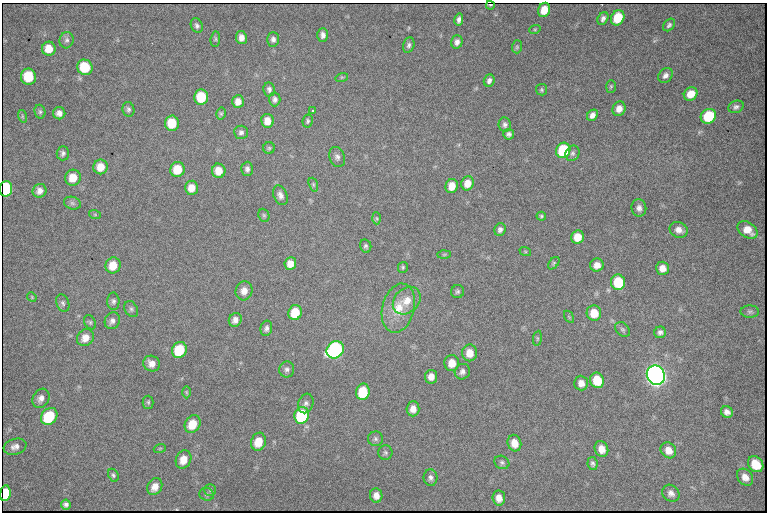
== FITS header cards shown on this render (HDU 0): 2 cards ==
NAXIS1  =                  765 /fastest changing axis
NAXIS2  =                  510 /next to fastest changing axis

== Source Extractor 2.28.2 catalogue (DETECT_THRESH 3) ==
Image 765 x 510 px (HDU 0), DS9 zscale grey, 1 PNG px = 1 image px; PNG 769 x 514 px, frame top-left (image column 1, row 510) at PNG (2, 3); each listed source drawn as its Kron ellipse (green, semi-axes under 4 px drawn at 4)
Background 4380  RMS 40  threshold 121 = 3 sigma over >= 5 px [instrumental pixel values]
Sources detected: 146; all 146 listed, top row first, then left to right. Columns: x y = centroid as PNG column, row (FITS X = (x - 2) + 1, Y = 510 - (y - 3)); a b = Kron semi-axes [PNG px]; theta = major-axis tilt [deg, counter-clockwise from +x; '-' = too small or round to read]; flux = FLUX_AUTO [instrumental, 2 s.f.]
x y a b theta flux
490 5 4 2 - 3.0e+03
544 10 7 5 66 3.9e+04
603 18 7 5 60 8.7e+03
618 18 8 6 60 9.4e+04
459 20 6 4 78 9.4e+03
669 25 7 5 47 6.4e+03
197 26 7 6 - 7.9e+03
535 29 6 4 18 3.6e+03
323 35 7 5 -89 1.2e+04
241 38 6 5 - 1.6e+04
215 39 7 5 83 4.6e+03
273 39 7 6 - 9.4e+03
67 40 8 7 - 8.5e+03
457 42 7 5 71 1.2e+04
409 45 8 5 72 7.5e+03
517 47 6 5 - 4.0e+03
49 49 7 7 - 3.6e+04
85 67 8 7 - 1.0e+05
665 75 8 6 50 1.2e+04
28 77 8 7 - 7.6e+04
342 77 6 4 17 3.7e+03
489 81 6 5 - 8.6e+03
611 86 6 5 - 3.8e+03
269 89 7 5 -82 7.5e+03
541 90 6 5 - 4.6e+03
691 94 7 6 - 3.6e+04
201 97 7 7 - 1.1e+05
275 99 7 5 87 9.4e+03
238 102 6 6 - 1.9e+04
736 107 8 6 22 8.4e+03
128 109 7 6 - 6.5e+03
619 109 7 6 - 2.1e+04
313 111 3 2 - 3.3e+03
40 112 7 5 -75 6.0e+03
59 113 6 6 - 1.4e+04
221 113 6 4 76 4.4e+03
592 115 6 5 - 1.4e+04
22 116 6 4 -72 4.0e+03
708 116 8 7 - 1.4e+05
267 121 7 6 - 2.9e+04
308 121 7 5 81 5.2e+03
172 123 7 7 - 7.6e+04
505 125 7 6 - 7.9e+03
241 132 7 7 - 9.1e+03
509 134 5 5 - 7.9e+03
269 148 6 6 - 4.9e+03
563 150 8 7 - 1.9e+05
63 153 7 6 - 7.9e+03
572 153 8 6 61 7.0e+03
337 157 10 7 -69 1.1e+04
100 167 7 7 - 3.2e+04
177 169 7 7 - 5.6e+04
247 169 7 6 - 9.0e+03
219 171 7 6 - 3.5e+04
73 178 8 7 - 3.9e+04
467 183 7 6 - 3.0e+04
313 185 7 4 -71 4.3e+03
452 186 7 6 - 3.5e+04
191 188 7 6 - 3.0e+04
6 189 8 6 86 2.7e+05
40 191 7 6 - 1.6e+04
280 195 10 6 -67 1.3e+04
72 203 8 6 -17 7.6e+03
639 208 9 7 -84 1.2e+04
95 215 6 4 -19 3.3e+03
264 215 7 5 -68 4.4e+03
541 216 5 4 - 4.4e+03
377 218 6 4 -88 3.7e+03
500 230 6 5 - 8.2e+03
679 230 9 7 -23 1.8e+04
747 230 11 7 -35 3.5e+04
577 237 7 6 - 4.2e+04
366 246 7 5 -76 5.9e+03
525 251 6 4 -19 3.4e+03
444 254 6 4 2 4.3e+03
554 263 7 4 50 4.2e+03
290 264 6 6 - 2.3e+04
113 265 8 7 - 3.9e+04
597 265 7 6 - 1.9e+04
403 267 5 5 - 4.1e+03
662 268 6 6 - 2.1e+04
618 282 7 7 - 1.1e+05
244 291 9 8 - 2.1e+04
458 292 6 6 - 6.0e+03
32 297 5 4 - 2.9e+03
113 301 8 6 -89 7.3e+03
407 301 15 12 44 4.0e+04
63 303 9 6 -69 7.2e+03
398 308 25 16 76 6.7e+04
131 309 8 6 -62 6.8e+03
750 312 9 6 -1 6.6e+03
295 313 7 6 - 6.8e+04
594 313 7 7 - 4.8e+04
569 317 7 4 -57 3.4e+03
235 320 7 6 - 1.5e+04
112 321 8 7 - 1.2e+04
90 322 7 5 -57 5.2e+03
266 328 8 6 79 9.0e+03
623 329 8 6 -44 5.8e+03
660 332 6 5 - 8.0e+03
85 338 9 8 - 2.5e+04
537 338 7 4 82 4.2e+03
179 350 8 7 - 1.1e+05
335 350 9 8 - 6.8e+05
470 353 8 7 - 3.6e+04
452 363 8 7 - 3.5e+04
152 364 8 7 - 2.0e+04
287 369 8 7 - 9.3e+03
462 372 8 7 - 1.1e+04
656 375 10 9 - 3.1e+06
431 377 7 6 - 2.0e+04
597 380 8 7 - 7.3e+04
581 383 7 7 - 1.7e+04
186 392 6 4 -89 3.4e+03
363 392 8 7 - 9.8e+04
41 398 10 8 60 1.6e+04
148 402 6 5 - 4.7e+03
306 403 10 7 70 1.1e+04
413 409 7 6 - 2.0e+04
727 412 6 5 - 1.2e+04
302 415 8 7 - 2.0e+05
49 416 9 7 49 1.3e+05
192 424 9 7 59 4.9e+04
375 439 7 7 - 7.1e+03
258 442 9 7 71 4.6e+04
514 443 8 7 - 3.1e+04
15 447 12 7 17 1.6e+04
160 448 6 4 19 3.2e+03
601 449 8 6 -68 2.4e+04
668 450 8 7 - 2.4e+04
385 452 7 7 - 5.9e+03
183 459 9 7 65 3.1e+04
502 462 8 6 -29 6.7e+03
592 464 6 5 - 6.6e+03
756 464 9 7 -49 6.7e+04
113 475 7 5 -63 5.2e+03
745 477 9 7 -49 2.0e+04
430 478 8 7 - 1.0e+04
155 487 9 7 60 2.3e+04
210 490 6 5 - 5.1e+03
5 493 8 5 83 1.1e+05
671 493 9 8 - 1.2e+04
207 494 7 6 - 6.2e+03
376 495 7 6 - 1.7e+04
499 498 7 6 - 2.0e+04
66 504 5 5 - 8.7e+03
At the frame edge (FLAGS 8, measured only in part): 1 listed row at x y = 6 189